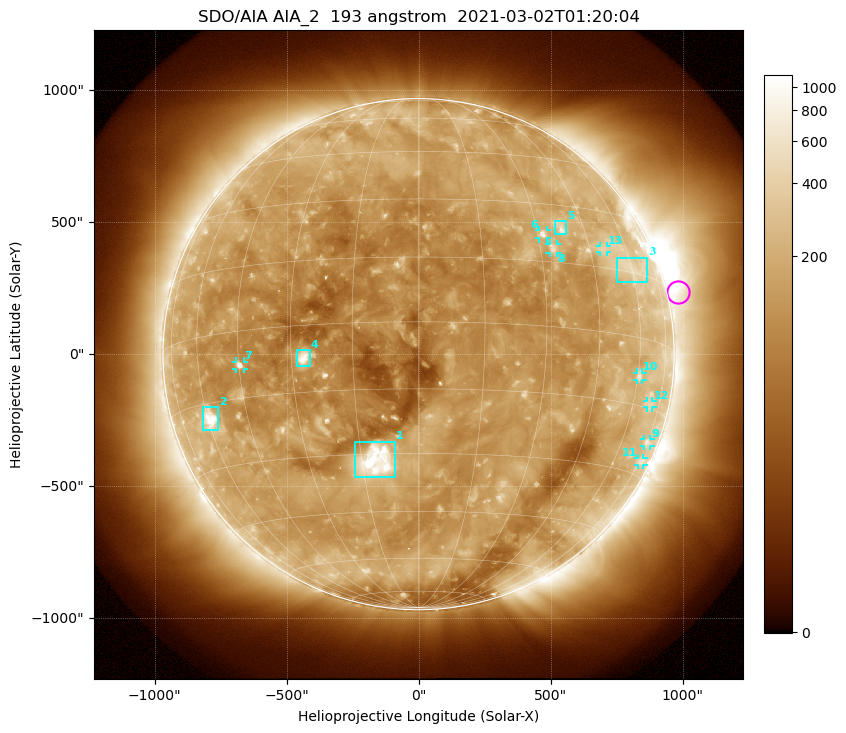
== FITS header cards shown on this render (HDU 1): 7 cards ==
TELESCOP= 'SDO/AIA '           / For AIA: SDO/AIA
INSTRUME= 'AIA_2   '           / For AIA: AIA_ATA1, AIA_ATA2, AIA_ATA3 or AIA_AT
WAVELNTH=                  193 / [angstrom] Wavelength
WAVEUNIT= 'angstrom'           / Wavelength unit: angstrom
DATE-OBS= '2021-03-02T01:20:04.843' / [ISO] Date when observation started; ISO 8
CTYPE1  = 'HPLN-TAN'           / CTYPE1: HPLN
CTYPE2  = 'HPLT-TAN'           / CTYPE2: HPLT

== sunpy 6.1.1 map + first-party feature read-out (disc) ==
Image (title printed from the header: SDO/AIA AIA_2  193 angstrom  2021-03-02T01:20:04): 1024 x 1024 px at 2.4 arcsec/px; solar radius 968 arcsec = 403 px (full disc in frame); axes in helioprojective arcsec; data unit not stated in the header (colour bar unlabelled)
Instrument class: DISC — disc imager (sunpy class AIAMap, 193 A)
Bright regions (active regions / flare kernels): reference = the median radial profile (limb darkening/brightening removed); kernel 9 px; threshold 5 sigma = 224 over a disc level ~126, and >= 1.15x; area >= 12 px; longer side >= 10 px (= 24 arcsec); searched inside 0.97 R_sun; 13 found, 13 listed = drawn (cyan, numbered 1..; 8 of them under ~33 arcsec drawn as corner ticks so the feature stays visible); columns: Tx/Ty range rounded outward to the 5 arcsec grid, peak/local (2 s.f.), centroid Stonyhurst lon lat
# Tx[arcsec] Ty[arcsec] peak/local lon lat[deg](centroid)
1 -245..-90 -465..-330 13 -11 -32
2 -815..-755 -285..-200 9.3 -59 -19
3 750..870 270..365 2.7 +60 +16
4 -460..-410 -45..15 9.9 -27 -7
5 515..560 450..505 4.5 +37 +24
6 455..485 440..470 6 +31 +22
7 -690..-660 -55..-25 6.1 -45 -8
8 495..525 385..420 4.2 +34 +18
9 855..880 -350..-320 2.8 +75 -22
10 825..850 -100..-70 3.1 +61 -9
11 830..855 -420..-390 2.5 +76 -27
12 865..885 -205..-175 2.3 +69 -14
13 685..715 385..410 2.6 +50 +20
Off-limb structures (1.02-1.3 R_sun): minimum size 162 px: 8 found; the strongest spans PA ~230..320 deg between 1.02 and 1.3 R_sun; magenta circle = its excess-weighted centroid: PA ~285 deg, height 1.04 R_sun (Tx ~985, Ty ~235 arcsec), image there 2.6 x the reference